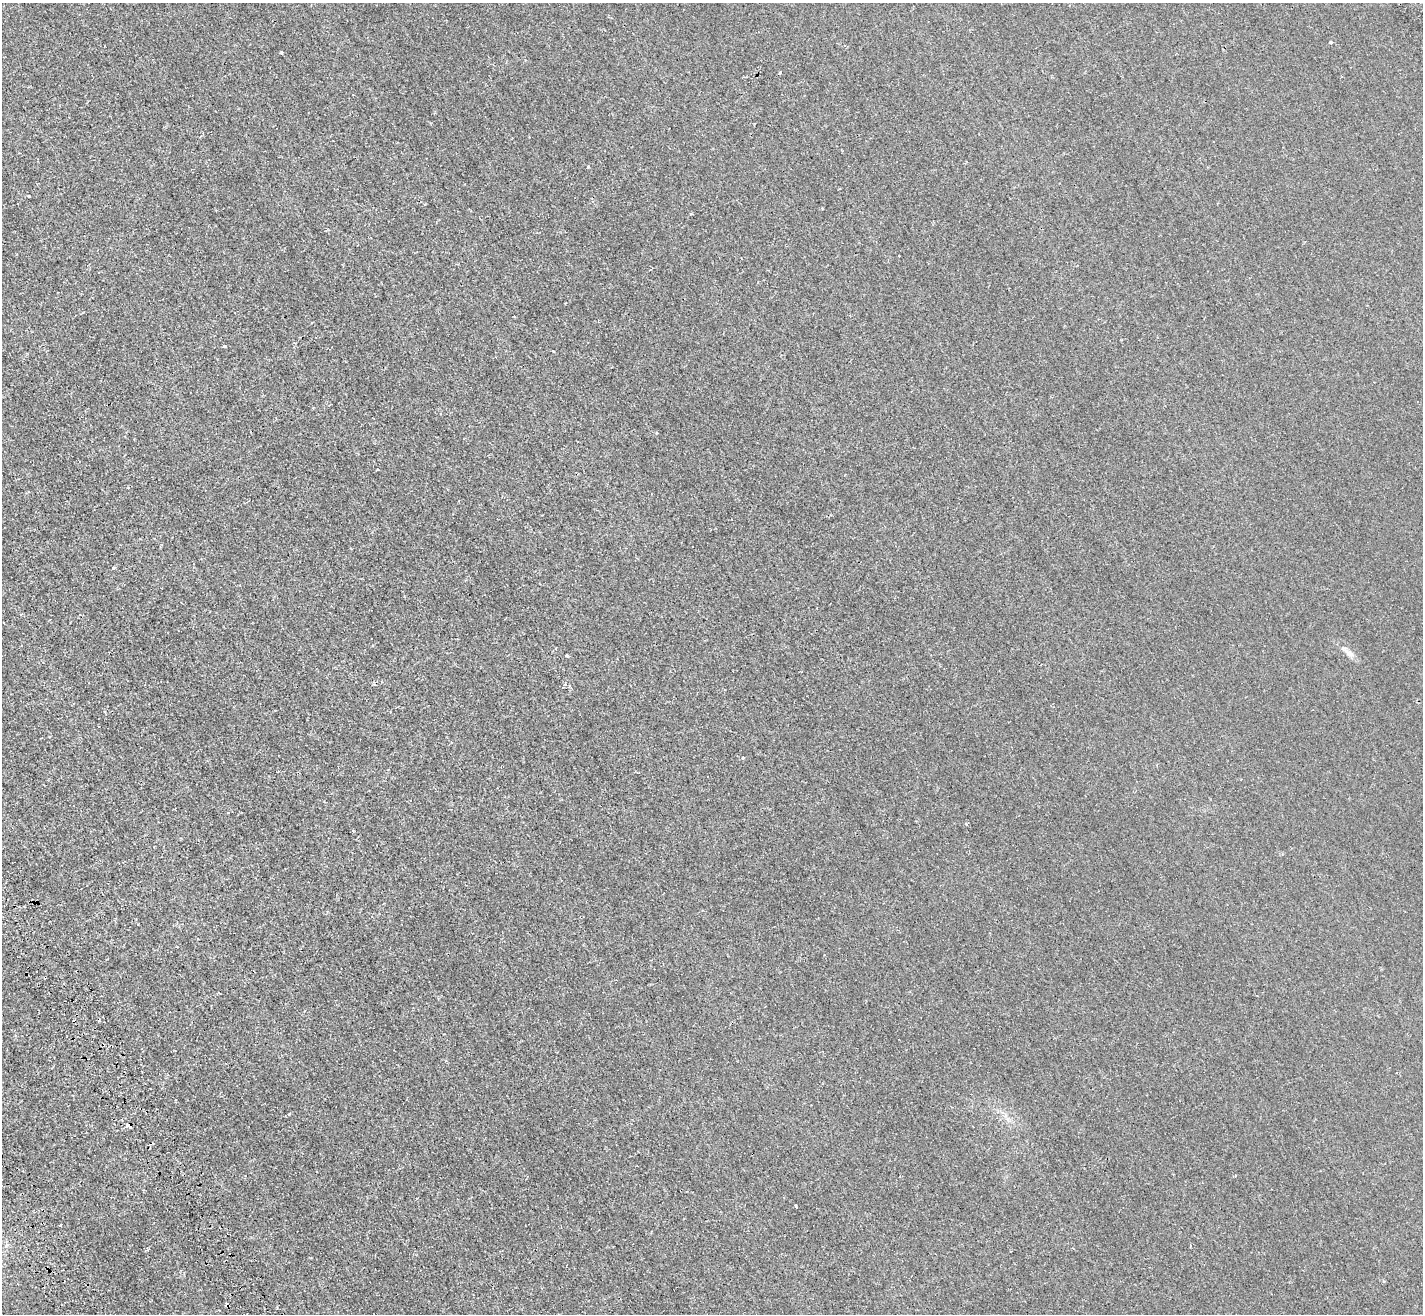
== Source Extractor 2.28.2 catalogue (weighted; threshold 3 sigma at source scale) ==
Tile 7 of 4 x 4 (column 3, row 2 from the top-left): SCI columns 3092-4512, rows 2934-4245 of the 6130 x 6038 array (HDU 1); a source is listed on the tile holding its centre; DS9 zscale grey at full resolution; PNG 1425 x 1316 px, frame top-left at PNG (2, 3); no overlay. Shown black and unused: <1% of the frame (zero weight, under 2 of 3 exposures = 12% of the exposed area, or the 3 px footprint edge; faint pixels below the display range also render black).
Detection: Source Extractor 2.28.2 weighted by HDU 2 'WHT'; one run over the whole footprint, this tile lists its part. Background 0.00231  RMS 0.0033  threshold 0.0149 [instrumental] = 3 sigma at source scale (4.5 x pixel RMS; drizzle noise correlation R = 1.50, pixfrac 1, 0.05/0.05 arcsec/px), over >= 5 px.
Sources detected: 16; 4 cosmic-ray / hot-pixel residue — not listed; the other 12 listed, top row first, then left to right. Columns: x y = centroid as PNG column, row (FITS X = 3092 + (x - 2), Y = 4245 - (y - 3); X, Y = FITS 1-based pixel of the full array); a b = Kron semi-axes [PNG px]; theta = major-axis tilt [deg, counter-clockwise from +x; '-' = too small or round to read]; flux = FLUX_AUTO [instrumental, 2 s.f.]
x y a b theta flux
1330 42 4 4 - 0.68
282 52 3 2 - 0.45
780 73 3 3 - 1.4
588 167 4 3 - 0.48
29 196 3 2 - 0.3
225 346 3 3 - 1.4
114 568 3 3 - 0.53
1349 653 17 6 -28 1.6
567 655 3 3 - 0.62
743 758 3 3 - 1.1
129 1125 4 3 - 2.4
796 1206 4 2 - 0.32
Overlapping masked pixels (flux is a lower limit): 1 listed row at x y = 129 1125
Unlisted compact peaks at least as high as the median listed source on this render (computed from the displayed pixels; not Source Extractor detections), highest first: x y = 289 1114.